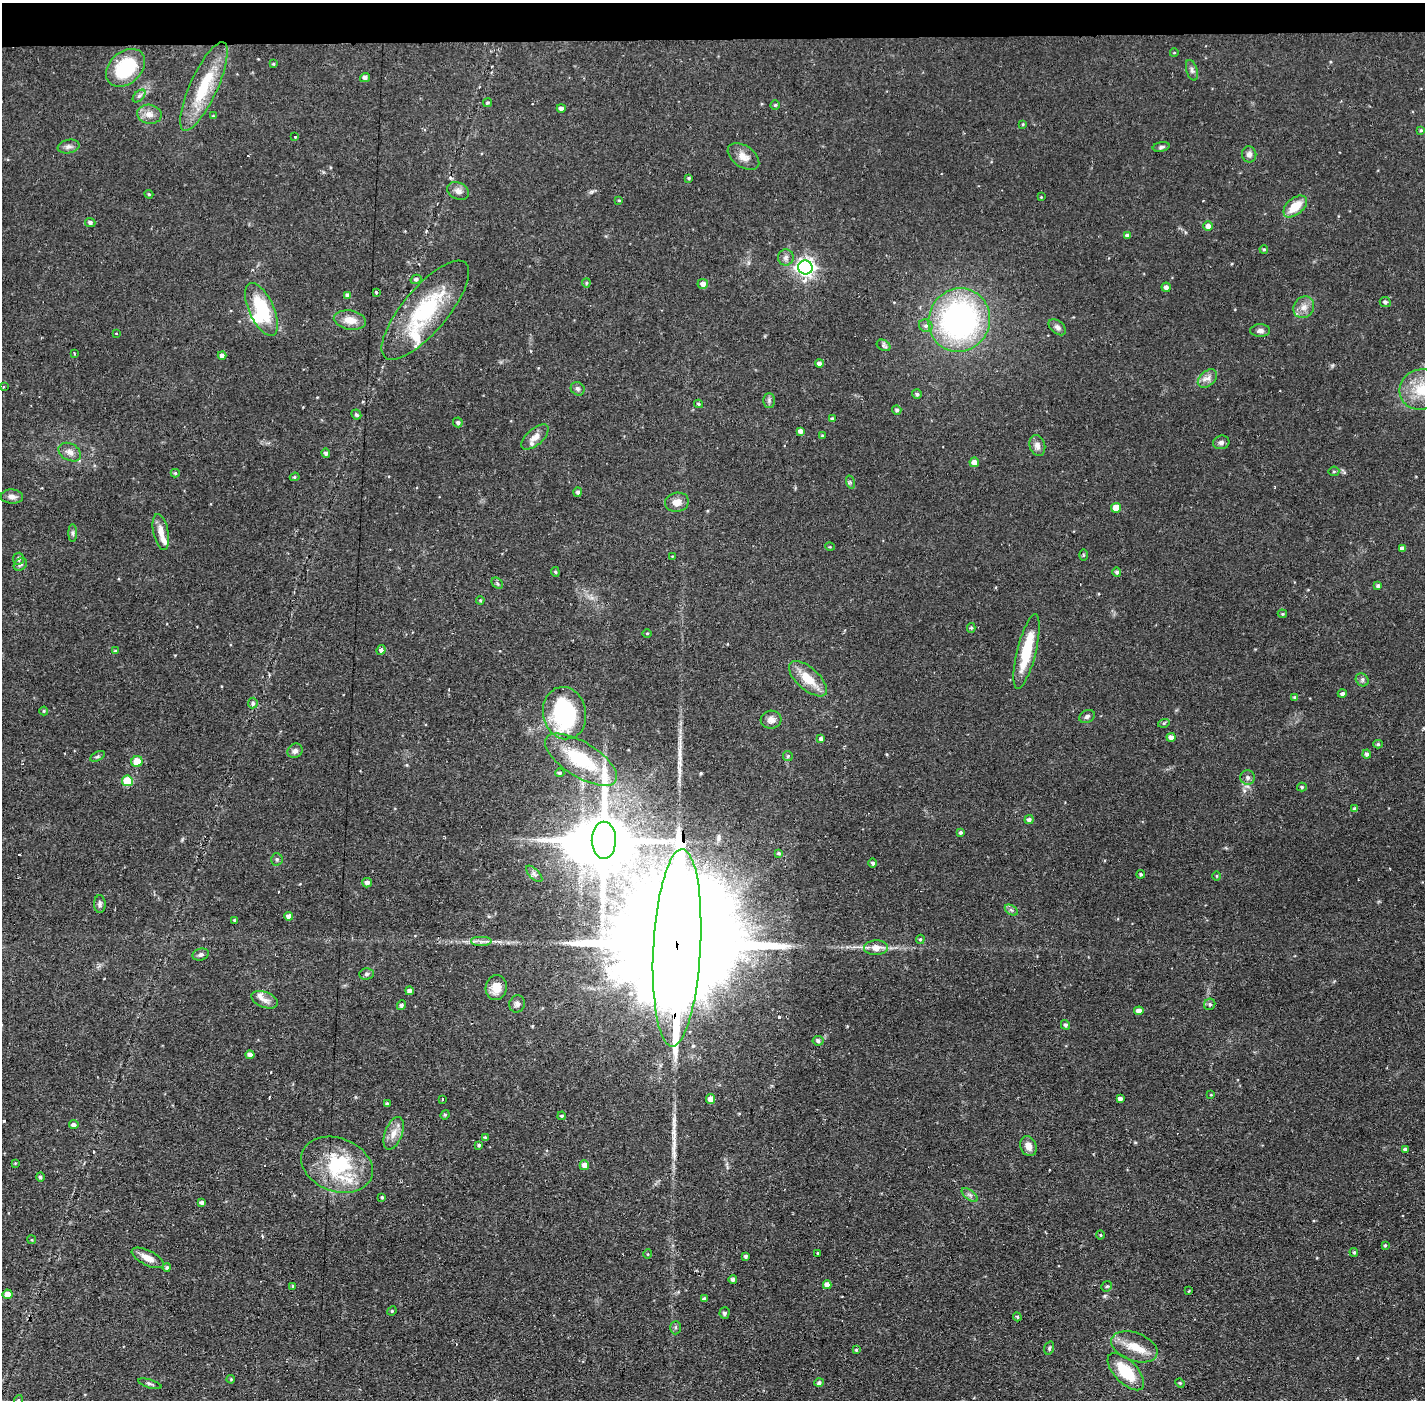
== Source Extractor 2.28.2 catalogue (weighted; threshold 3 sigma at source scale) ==
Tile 2 of 3 x 3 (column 2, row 1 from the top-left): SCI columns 1423-2845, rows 2848-4245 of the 4267 x 4298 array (HDU 1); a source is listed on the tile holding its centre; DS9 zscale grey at full resolution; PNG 1427 x 1402 px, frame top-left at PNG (2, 3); each listed source drawn as its Kron ellipse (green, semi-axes under 4 px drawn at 4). Shown black and unused: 3% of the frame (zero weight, under 2 of 3 exposures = <1% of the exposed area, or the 3 px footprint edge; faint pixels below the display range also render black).
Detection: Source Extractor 2.28.2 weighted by HDU 2 'WHT'; one run over the whole footprint, this tile lists its part. Background 0.0915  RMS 0.0065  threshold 0.0291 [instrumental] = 3 sigma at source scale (4.5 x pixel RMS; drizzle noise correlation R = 1.50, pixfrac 1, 0.05/0.05 arcsec/px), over >= 5 px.
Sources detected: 216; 3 inside a brighter object's white glare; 4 cosmic-ray / hot-pixel residue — neither listed nor drawn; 9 inside a brighter listed object's ellipse — not listed separately; the other 200 listed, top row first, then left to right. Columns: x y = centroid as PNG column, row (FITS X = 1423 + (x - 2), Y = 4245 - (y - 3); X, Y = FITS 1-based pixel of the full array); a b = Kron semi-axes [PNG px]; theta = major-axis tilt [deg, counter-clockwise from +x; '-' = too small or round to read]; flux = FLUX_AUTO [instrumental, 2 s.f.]
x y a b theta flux
1174 53 4 3 - 0.48
273 64 4 3 - 0.69
125 68 22 16 42 35
1192 70 10 5 -73 2.1
365 78 5 4 - 2.7
204 86 48 13 65 32
139 96 7 4 45 1.6
487 103 4 4 - 0.92
775 105 5 4 - 0.91
561 108 4 4 - 1.9
149 114 12 9 -10 5.3
213 116 4 4 - 0.59
1023 124 3 2 - 0.59
1421 130 3 3 - 0.81
295 137 3 3 - 0.62
69 147 11 6 11 2.7
1161 147 8 4 11 1.5
1249 154 8 7 - 2.7
743 157 17 11 -34 6.1
689 178 4 4 - 0.78
458 191 11 8 -25 3.3
149 194 4 4 - 0.8
1041 197 3 3 - 0.49
619 200 4 3 - 0.62
1295 206 14 8 40 13
90 222 5 4 - 1.6
1208 226 5 4 - 3.3
1127 236 4 4 - 2
1264 249 4 3 - 0.71
786 257 8 8 - 2.5
805 268 7 7 - 290
416 279 5 4 - 1.6
586 283 4 4 - 0.74
703 284 5 5 - 3.2
1166 287 4 4 - 2.3
376 292 4 3 - 0.76
348 295 4 4 - 2.1
1385 302 5 5 - 1.6
1304 307 11 10 - 5.1
261 309 28 12 -65 37
425 310 62 22 50 57
350 320 16 9 -10 7.5
959 320 32 30 61 170
926 326 7 6 - 2
1057 327 10 6 -39 2.3
1260 331 10 6 0 2.5
116 333 3 3 - 0.6
884 345 7 5 -29 1.9
74 353 3 2 - 0.47
222 356 4 4 - 2.8
819 363 4 4 - 2.6
1207 378 11 7 42 3.7
3 387 4 3 - 2.6
578 389 7 6 - 1.7
1421 389 22 20 19 21
917 394 5 4 - 1.5
769 400 7 6 - 1.7
699 404 4 3 - 1
897 410 5 4 - 1.4
356 414 5 4 - 1.2
832 419 3 3 - 1.2
458 422 5 4 - 1.5
800 431 4 4 - 2.5
822 436 3 3 - 0.8
535 437 17 8 41 5
1221 442 8 6 14 2.1
1037 446 10 7 -75 3.6
70 452 12 8 -28 4.2
326 453 4 4 - 1.8
974 462 5 4 - 4
1334 471 5 5 - 0.96
175 473 4 4 - 0.96
295 477 5 4 - 0.96
850 482 7 4 -72 1.1
578 492 5 4 - 1.8
12 497 11 7 -3 3.2
677 502 12 9 11 5.4
1116 508 5 5 - 8.9
161 532 18 7 -78 6.5
73 533 9 4 -90 1.4
830 547 5 3 - 0.6
1402 548 4 4 - 2.6
1084 555 5 3 - 0.62
672 556 4 2 - 0.42
18 559 6 5 - 1.5
20 564 7 5 37 1.6
555 572 5 4 - 0.88
1117 572 4 4 - 1.4
497 583 6 5 - 1.1
1378 586 4 4 - 1.4
480 600 4 3 - 0.72
1282 614 4 4 - 0.81
971 628 5 4 - 1
647 633 5 3 - 0.54
381 650 5 4 - 1.6
115 651 4 3 - 0.83
1026 651 38 9 76 29
808 679 23 11 -41 14
1362 680 7 6 - 1.5
1342 694 4 4 - 1.6
1295 698 4 4 - 1
253 703 5 5 - 1.3
44 711 4 4 - 0.7
565 713 26 21 -78 74
1087 716 8 6 27 1.9
771 720 10 9 - 3.5
1164 723 6 4 17 0.83
1171 737 4 4 - 3.3
821 739 4 4 - 1.5
1378 744 4 4 - 0.83
295 751 8 7 - 2.4
1367 754 4 4 - 1.7
98 756 8 4 31 1.3
788 756 5 5 - 0.94
581 760 41 17 -32 39
137 762 6 5 - 11
560 773 5 4 - 1.1
1248 777 7 7 - 1.9
127 781 5 5 - 23
1302 787 5 4 - 0.94
1355 809 4 4 - 1.6
1029 820 4 4 - 2
960 832 4 3 - 1.3
604 840 18 12 90 4800
779 853 4 4 - 1.1
277 859 6 5 - 1.4
873 863 4 4 - 1.6
534 874 10 5 -45 1.9
1141 874 4 4 - 1.1
1217 876 4 3 - 0.53
367 883 5 4 - 2.5
100 904 9 6 90 1.8
1011 910 7 4 -33 1.4
289 916 4 4 - 2.8
235 920 3 3 - 1.3
920 939 5 4 - 0.85
481 941 11 5 0 2.7
677 948 99 24 87 51000
876 948 12 7 2 6.6
201 955 8 5 17 1.9
367 974 7 5 3 1.5
496 987 12 10 80 8.5
409 991 4 4 - 2
265 1000 14 7 -22 4.4
517 1004 9 7 72 2.5
1210 1004 6 5 - 1.4
401 1005 5 4 - 1.6
1139 1011 5 4 - 3.7
1065 1025 5 4 - 1.5
818 1041 5 5 - 1.9
250 1055 4 4 - 2.2
1211 1095 4 4 - 0.65
442 1099 3 3 - 2.8
711 1099 5 4 - 6
1120 1099 4 4 - 2.5
387 1103 4 3 - 1
445 1115 5 4 - 0.82
562 1116 4 3 - 0.96
74 1125 5 4 - 2
394 1133 17 8 69 6.2
485 1137 3 3 - 1.1
479 1145 3 3 - 1
1028 1146 10 8 -67 5.1
1405 1149 4 3 - 1.6
15 1163 4 4 - 0.54
337 1165 37 26 -21 44
584 1165 5 4 - 3.4
40 1177 4 4 - 1.4
970 1195 9 4 -35 1.9
382 1197 3 3 - 0.79
202 1203 4 3 - 1.9
1100 1235 4 4 - 0.7
32 1240 4 3 - 0.64
1385 1245 3 3 - 0.77
1354 1252 4 3 - 0.88
818 1253 3 2 - 1.2
648 1254 4 4 - 0.66
745 1256 4 3 - 1.3
148 1258 17 7 -26 6.2
167 1267 4 4 - 1.3
733 1279 4 4 - 1.7
827 1285 4 4 - 3.4
292 1286 4 3 - 1.7
1107 1286 5 5 - 1.2
1189 1291 3 2 - 0.66
7 1294 5 5 - 5.4
704 1299 4 3 - 1.6
392 1311 5 4 - 0.76
725 1313 5 5 - 1.5
1017 1317 4 4 - 0.85
676 1328 6 5 - 1.2
1134 1347 24 14 -20 12
1049 1348 7 4 75 1.1
856 1350 4 4 - 0.84
1126 1372 23 11 -46 24
231 1379 4 3 - 0.59
819 1383 5 4 - 1.6
1180 1383 5 4 - 0.78
150 1384 12 3 -17 1.3
18 1400 5 3 - 0.54
Overlapping masked pixels (flux is a lower limit): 1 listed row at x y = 677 948
Isophote crosses this tile's border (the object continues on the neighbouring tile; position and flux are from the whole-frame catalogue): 2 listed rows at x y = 1421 389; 18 1400